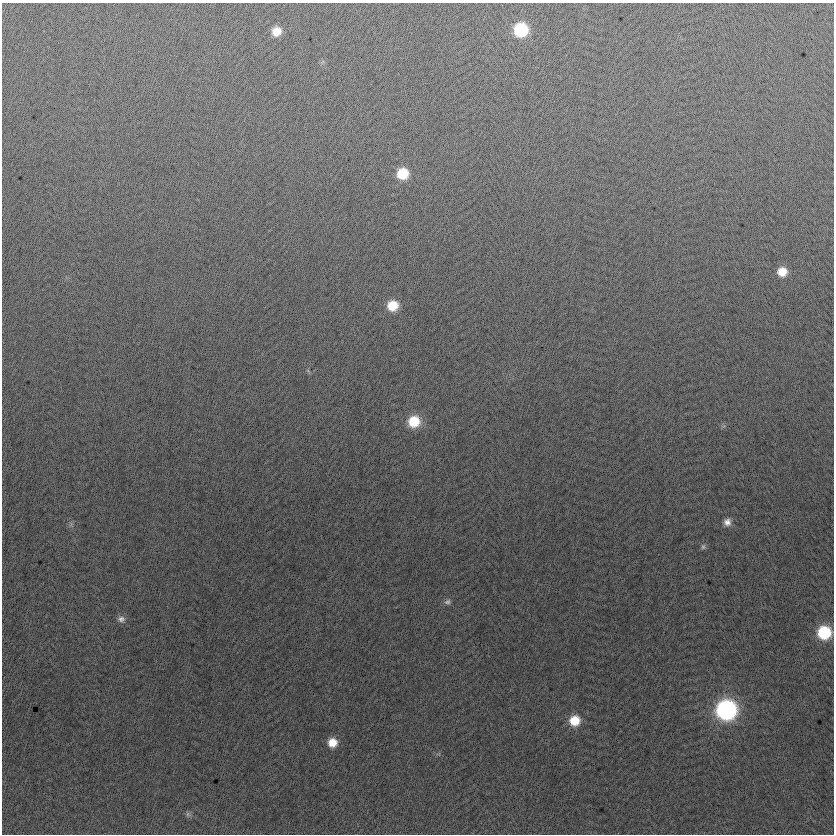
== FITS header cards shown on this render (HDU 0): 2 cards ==
NAXIS1  =                  832
NAXIS2  =                  832

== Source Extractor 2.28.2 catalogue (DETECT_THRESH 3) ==
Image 832 x 832 px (HDU 0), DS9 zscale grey, 1 PNG px = 1 image px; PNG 836 x 836 px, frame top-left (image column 1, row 832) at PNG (2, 3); no overlay
Background -4.77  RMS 12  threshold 37.1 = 3 sigma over >= 5 px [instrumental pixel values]
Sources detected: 16; all 16 listed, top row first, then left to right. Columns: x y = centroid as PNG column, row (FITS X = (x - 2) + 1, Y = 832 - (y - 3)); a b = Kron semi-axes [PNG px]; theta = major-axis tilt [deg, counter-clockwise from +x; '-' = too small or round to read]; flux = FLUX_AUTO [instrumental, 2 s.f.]
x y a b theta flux
521 30 10 10 - 61000
276 31 9 9 - 12000
403 173 10 10 - 27000
782 272 9 9 - 13000
393 305 10 10 - 21000
308 371 7 3 -37 900
414 421 12 11 - 26000
727 522 10 9 - 5600
703 547 8 6 -57 2100
448 602 9 7 23 2900
121 619 10 9 - 4100
824 632 10 10 - 54000
726 710 12 11 - 280000
575 721 10 10 - 20000
332 743 9 9 - 12000
188 814 7 6 - 2200